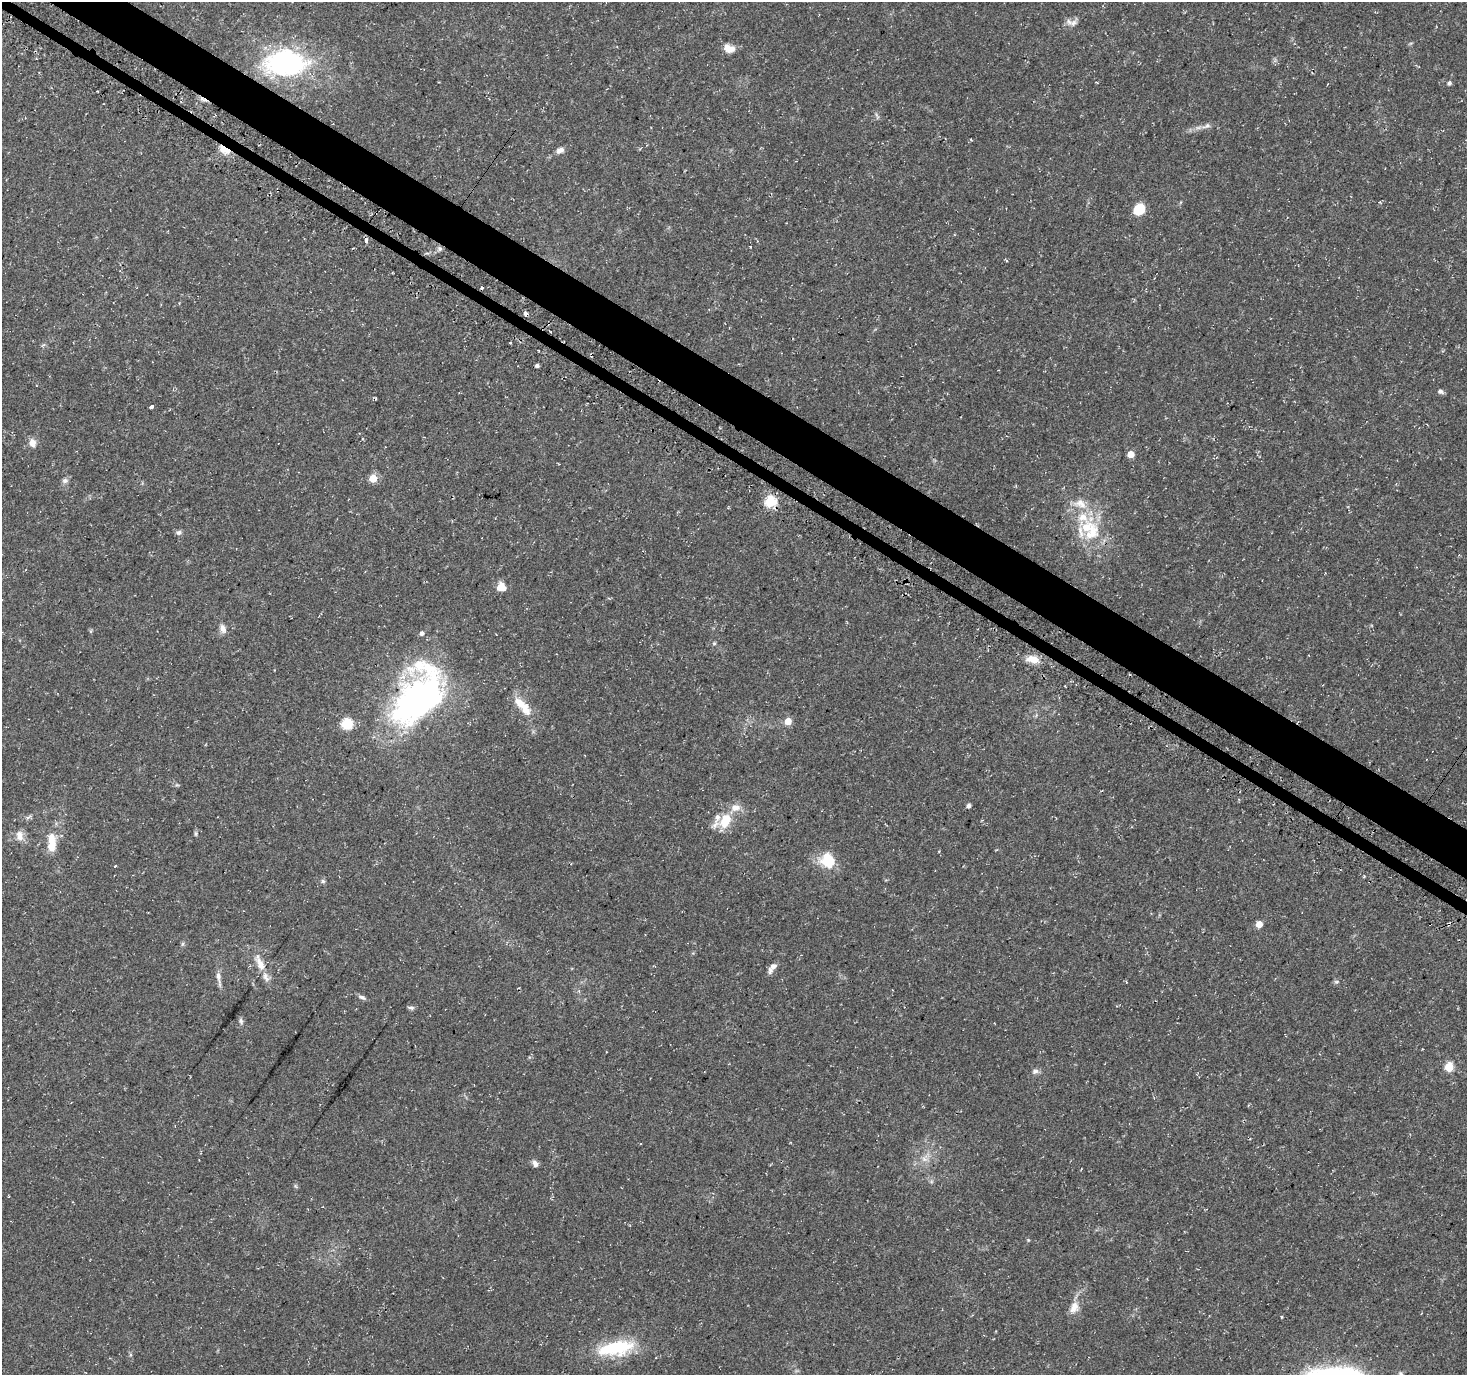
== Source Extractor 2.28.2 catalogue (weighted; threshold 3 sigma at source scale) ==
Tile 11 of 4 x 4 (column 3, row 3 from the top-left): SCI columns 3015-4479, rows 1626-2998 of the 5992 x 6054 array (HDU 1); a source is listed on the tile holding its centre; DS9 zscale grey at full resolution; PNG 1469 x 1377 px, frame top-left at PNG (2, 2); no overlay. Shown black and unused: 4% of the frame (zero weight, under 3 of 4 exposures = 5% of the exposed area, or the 3 px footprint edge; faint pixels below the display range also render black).
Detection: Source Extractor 2.28.2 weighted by HDU 2 'WHT'; one run over the whole footprint, this tile lists its part. Background 0.0482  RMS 0.004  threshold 0.0178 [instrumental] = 3 sigma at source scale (4.5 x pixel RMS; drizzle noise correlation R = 1.50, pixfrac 1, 0.0396/0.0396 arcsec/px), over >= 5 px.
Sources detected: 71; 2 inside a brighter object's white glare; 1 cosmic-ray / hot-pixel residue — not listed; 8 inside a brighter listed object's ellipse — not listed separately; the other 60 listed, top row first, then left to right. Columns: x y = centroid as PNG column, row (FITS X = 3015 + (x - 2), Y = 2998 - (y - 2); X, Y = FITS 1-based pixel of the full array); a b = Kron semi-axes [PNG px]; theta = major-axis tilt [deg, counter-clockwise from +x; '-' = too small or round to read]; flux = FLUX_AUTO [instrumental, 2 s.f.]
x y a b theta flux
1073 23 11 8 45 2
729 48 13 9 -14 4
280 62 59 34 6 55
1449 83 5 4 - 1.1
877 116 11 3 -69 0.79
1206 126 14 6 24 1.8
224 149 9 4 -32 22
560 150 11 7 27 2
1139 209 12 9 46 9.2
366 240 5 3 - 3.2
525 313 5 3 - 3.4
510 343 3 3 - 0.85
537 365 4 3 - 0.97
1440 391 7 5 -16 1.2
151 406 4 3 - 3.2
32 443 10 8 -81 2.9
1131 454 5 5 - 5.2
373 478 5 5 - 11
65 480 8 7 - 1.2
770 502 5 5 - 39
1080 504 19 12 -21 6
178 532 8 6 4 1.1
1092 532 32 20 65 16
501 587 11 10 - 4
223 628 12 7 -77 2.2
91 631 6 4 71 0.44
1033 659 16 9 -11 4.7
426 702 90 43 77 100
520 703 19 11 -34 6.1
788 721 5 5 - 6.3
347 724 6 5 - 33
177 785 6 4 -17 0.57
969 806 5 4 - 1.2
28 817 10 4 33 0.86
725 821 19 12 65 9.4
196 833 7 4 84 0.65
20 835 14 10 -76 3.2
52 842 27 10 89 7.5
827 860 18 16 -37 11
115 866 3 3 - 0.62
323 881 6 5 - 0.73
1259 924 5 5 - 5.1
1449 924 7 3 46 0.71
182 944 6 4 70 0.6
260 963 27 9 -67 5.8
773 966 9 7 21 1.5
219 978 26 5 -81 2.4
1336 982 7 5 -6 0.7
362 997 10 5 -20 1.2
411 1008 8 5 -9 0.92
241 1021 9 5 -75 0.97
1449 1067 5 5 - 16
1035 1071 9 6 20 1.3
924 1159 7 5 -46 1.4
535 1164 9 6 -55 1.7
1028 1240 4 4 - 0.4
1074 1307 16 11 63 4.1
1282 1317 3 3 - 1
616 1348 43 16 10 25
1401 1374 8 7 - 1.2
Overlapping masked pixels (flux is a lower limit): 5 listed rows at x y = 280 62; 224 149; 366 240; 525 313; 1449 924
Isophote crosses this tile's border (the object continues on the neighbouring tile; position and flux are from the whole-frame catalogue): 1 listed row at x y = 1401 1374